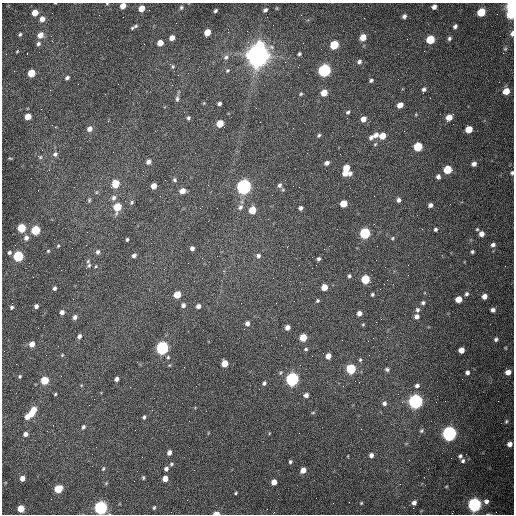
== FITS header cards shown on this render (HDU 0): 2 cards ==
NAXIS1  =                  512 /fastest changing axis
NAXIS2  =                  512 /next to fastest changing axis

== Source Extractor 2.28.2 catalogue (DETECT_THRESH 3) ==
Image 512 x 512 px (HDU 0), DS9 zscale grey, 1 PNG px = 1 image px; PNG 516 x 516 px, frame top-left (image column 1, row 512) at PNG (2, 3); no overlay
Background 1570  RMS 24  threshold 72.1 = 3 sigma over >= 5 px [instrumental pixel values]
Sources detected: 208; all 208 listed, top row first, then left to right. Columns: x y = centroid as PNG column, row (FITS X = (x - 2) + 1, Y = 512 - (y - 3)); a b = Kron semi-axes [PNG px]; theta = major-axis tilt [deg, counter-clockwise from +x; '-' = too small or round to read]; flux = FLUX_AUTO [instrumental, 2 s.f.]
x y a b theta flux
107 4 5 3 - 1.4e+03
123 6 5 4 - 1.5e+04
181 7 5 4 - 2.5e+03
434 7 5 4 - 6.6e+03
512 7 6 4 88 3.6e+05
141 8 5 4 - 1.9e+04
265 10 5 3 - 3.4e+03
215 11 4 3 - 2.8e+03
481 12 6 5 - 5.5e+04
35 13 5 4 - 1.9e+04
511 14 6 5 - 4.3e+04
404 16 5 4 - 4.6e+03
42 19 6 5 - 1.0e+04
135 26 6 4 28 2.5e+03
455 26 5 4 - 3.9e+03
132 28 4 3 - 1.9e+03
207 32 5 4 - 2.5e+04
512 33 7 4 80 6.0e+03
20 34 4 3 - 2.2e+03
40 35 6 5 - 1.3e+04
51 36 3 2 - 1.5e+03
363 37 6 5 - 2.2e+04
172 38 5 4 - 9.9e+03
449 38 5 5 - 3.4e+03
430 39 6 5 - 6.1e+04
160 43 5 4 - 1.5e+04
38 44 6 5 - 3.8e+03
260 45 6 6 - 5.6e+04
334 45 6 5 - 6.9e+04
321 49 2 2 - 6.7e+02
505 49 6 5 - 2.7e+03
17 51 3 2 - 1.3e+03
27 53 3 2 - 2.3e+03
299 54 4 3 - 2.4e+03
258 55 9 8 - 2.5e+06
226 57 8 6 45 5.2e+03
359 62 6 5 - 4.5e+03
173 66 6 4 90 2.2e+03
227 70 6 5 - 2.4e+03
324 70 6 5 - 3.5e+05
31 73 5 5 - 4.3e+04
67 78 5 4 - 3.9e+03
371 80 5 4 - 2.9e+03
424 89 5 4 - 3.9e+03
506 91 6 5 - 2.2e+04
324 93 5 5 - 2.2e+04
105 94 2 2 - 9.3e+02
301 94 4 3 - 2.0e+03
177 99 8 5 90 4.0e+03
219 103 4 3 - 3.9e+03
400 105 5 4 - 1.3e+04
348 112 5 4 - 2.7e+03
416 114 4 3 - 1.3e+03
28 116 5 5 - 2.5e+04
449 117 6 5 - 1.8e+04
188 118 5 4 - 2.9e+03
363 119 5 4 - 1.2e+04
220 123 5 5 - 3.4e+04
293 128 2 2 - 7.2e+02
89 129 6 5 - 8.8e+03
469 129 5 5 - 2.6e+04
319 135 5 4 - 2.4e+03
376 135 6 5 - 7.5e+03
382 136 5 5 - 2.2e+04
371 137 6 5 - 4.9e+03
375 144 5 4 - 2.0e+03
418 147 6 5 - 6.7e+04
55 154 7 6 - 4.9e+03
40 157 5 5 - 2.7e+03
10 158 6 3 -3 1.5e+03
148 162 5 5 - 6.4e+03
326 163 5 4 - 6.1e+03
474 164 6 5 - 5.9e+03
346 168 5 5 - 2.7e+04
447 170 6 5 - 4.8e+04
345 173 5 4 - 1.3e+04
512 173 5 4 - 3.1e+03
350 174 6 5 - 5.0e+03
438 177 5 4 - 5.1e+03
175 180 5 5 - 3.0e+03
115 184 5 5 - 4.5e+04
279 185 6 5 - 4.3e+03
154 186 5 4 - 1.5e+04
244 186 6 6 - 7.3e+05
299 187 2 2 - 9.1e+02
283 190 5 3 - 1.5e+03
182 191 5 4 - 1.3e+04
97 192 5 3 - 1.7e+03
114 198 7 6 - 5.4e+03
89 200 6 4 87 2.3e+03
399 200 5 5 - 4.8e+03
132 202 5 4 - 2.2e+03
344 203 5 5 - 2.8e+04
430 205 4 4 - 5.2e+03
117 207 6 5 - 4.2e+04
240 207 7 6 - 5.1e+03
301 208 4 4 - 4.0e+03
252 210 5 5 - 3.7e+04
21 228 5 5 - 6.9e+04
435 229 4 3 - 2.8e+03
477 229 4 3 - 1.8e+03
35 230 6 5 - 8.3e+04
365 233 6 5 - 1.7e+05
481 234 5 5 - 9.0e+03
26 238 7 6 - 7.2e+03
392 238 5 4 - 2.0e+03
127 239 4 3 - 2.2e+03
493 245 6 5 - 4.9e+03
58 246 4 3 - 1.5e+03
192 248 4 4 - 5.2e+03
48 251 4 4 - 1.8e+03
9 252 5 4 - 2.9e+03
98 252 6 5 - 4.4e+03
472 252 3 3 - 2.4e+03
134 255 4 4 - 5.1e+03
18 256 5 5 - 1.4e+05
258 256 6 5 - 4.6e+03
319 259 4 4 - 3.2e+03
89 265 7 5 70 3.6e+03
349 276 4 4 - 2.7e+03
365 279 6 5 - 6.6e+04
324 287 5 5 - 1.7e+04
54 288 4 3 - 4.1e+03
372 294 4 4 - 2.3e+03
467 294 5 5 - 3.5e+03
177 295 5 5 - 3.4e+04
484 296 5 4 - 1.1e+04
459 299 5 5 - 1.9e+04
317 301 5 5 - 2.4e+03
276 303 3 2 - 1.1e+03
423 303 5 4 - 3.3e+03
183 305 5 5 - 4.7e+03
36 306 4 4 - 5.5e+03
198 306 5 4 - 6.1e+03
12 307 4 3 - 2.7e+03
417 310 6 6 - 3.9e+03
493 310 5 5 - 5.3e+03
62 312 5 4 - 7.0e+03
359 313 5 4 - 6.9e+03
417 316 5 5 - 6.6e+03
75 317 5 4 - 6.3e+03
381 319 2 2 - 9.6e+02
247 323 6 5 - 5.7e+03
363 324 5 4 - 1.8e+03
287 327 5 5 - 7.9e+03
79 336 5 4 - 4.9e+03
303 338 5 5 - 3.1e+04
496 339 5 5 - 3.7e+03
32 344 5 4 - 1.4e+04
162 348 6 5 - 3.6e+05
306 349 6 4 14 2.6e+03
461 350 5 5 - 1.2e+04
62 355 5 3 - 1.6e+03
328 356 5 5 - 1.1e+04
168 357 5 4 - 2.1e+03
360 360 5 4 - 2.3e+03
224 363 5 5 - 2.2e+04
351 369 6 5 - 1.1e+05
387 369 6 5 - 3.2e+03
467 372 5 4 - 4.9e+03
508 372 6 5 - 1.1e+04
20 376 4 4 - 2.1e+03
117 379 4 4 - 5.3e+03
292 379 6 5 - 4.3e+05
45 380 5 5 - 5.0e+04
264 383 5 4 - 3.3e+03
417 386 6 5 - 4.2e+03
55 394 3 3 - 1.7e+03
306 395 5 5 - 6.3e+03
415 401 6 6 - 5.8e+05
384 403 6 6 - 5.1e+03
33 410 6 5 - 1.8e+04
313 413 5 3 - 1.6e+03
31 414 5 5 - 1.5e+04
27 417 7 5 59 1.0e+04
144 417 5 3 - 2.8e+03
189 421 2 2 - 6.7e+02
506 421 5 4 - 2.4e+03
83 427 6 4 61 3.0e+03
421 431 7 6 - 3.0e+03
449 433 6 6 - 6.4e+05
25 434 4 4 - 5.9e+03
510 444 5 5 - 8.5e+03
169 453 5 4 - 7.5e+03
371 455 5 5 - 6.0e+03
460 456 5 5 - 3.3e+03
463 461 6 5 - 3.6e+03
290 462 4 4 - 2.8e+03
171 464 5 4 - 2.5e+03
103 469 6 4 72 2.3e+03
166 469 5 4 - 4.7e+03
303 470 5 5 - 1.3e+04
22 478 5 4 - 9.8e+03
143 478 5 4 - 2.1e+03
165 479 5 4 - 1.4e+04
274 482 5 4 - 1.2e+04
446 487 5 3 - 1.3e+03
58 489 6 5 - 4.2e+04
236 493 3 2 - 1.7e+03
316 498 2 2 - 3.1e+03
486 501 6 6 - 7.6e+03
361 503 4 3 - 1.5e+03
414 503 5 5 - 5.7e+03
474 505 6 6 - 5.0e+05
154 507 4 3 - 2.2e+03
21 508 5 5 - 2.8e+04
101 508 6 6 - 4.6e+05
216 513 5 3 - 1.2e+04
At the frame edge (FLAGS 8, measured only in part): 8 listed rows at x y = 107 4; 123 6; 512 7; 512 33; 512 173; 486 501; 101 508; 216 513